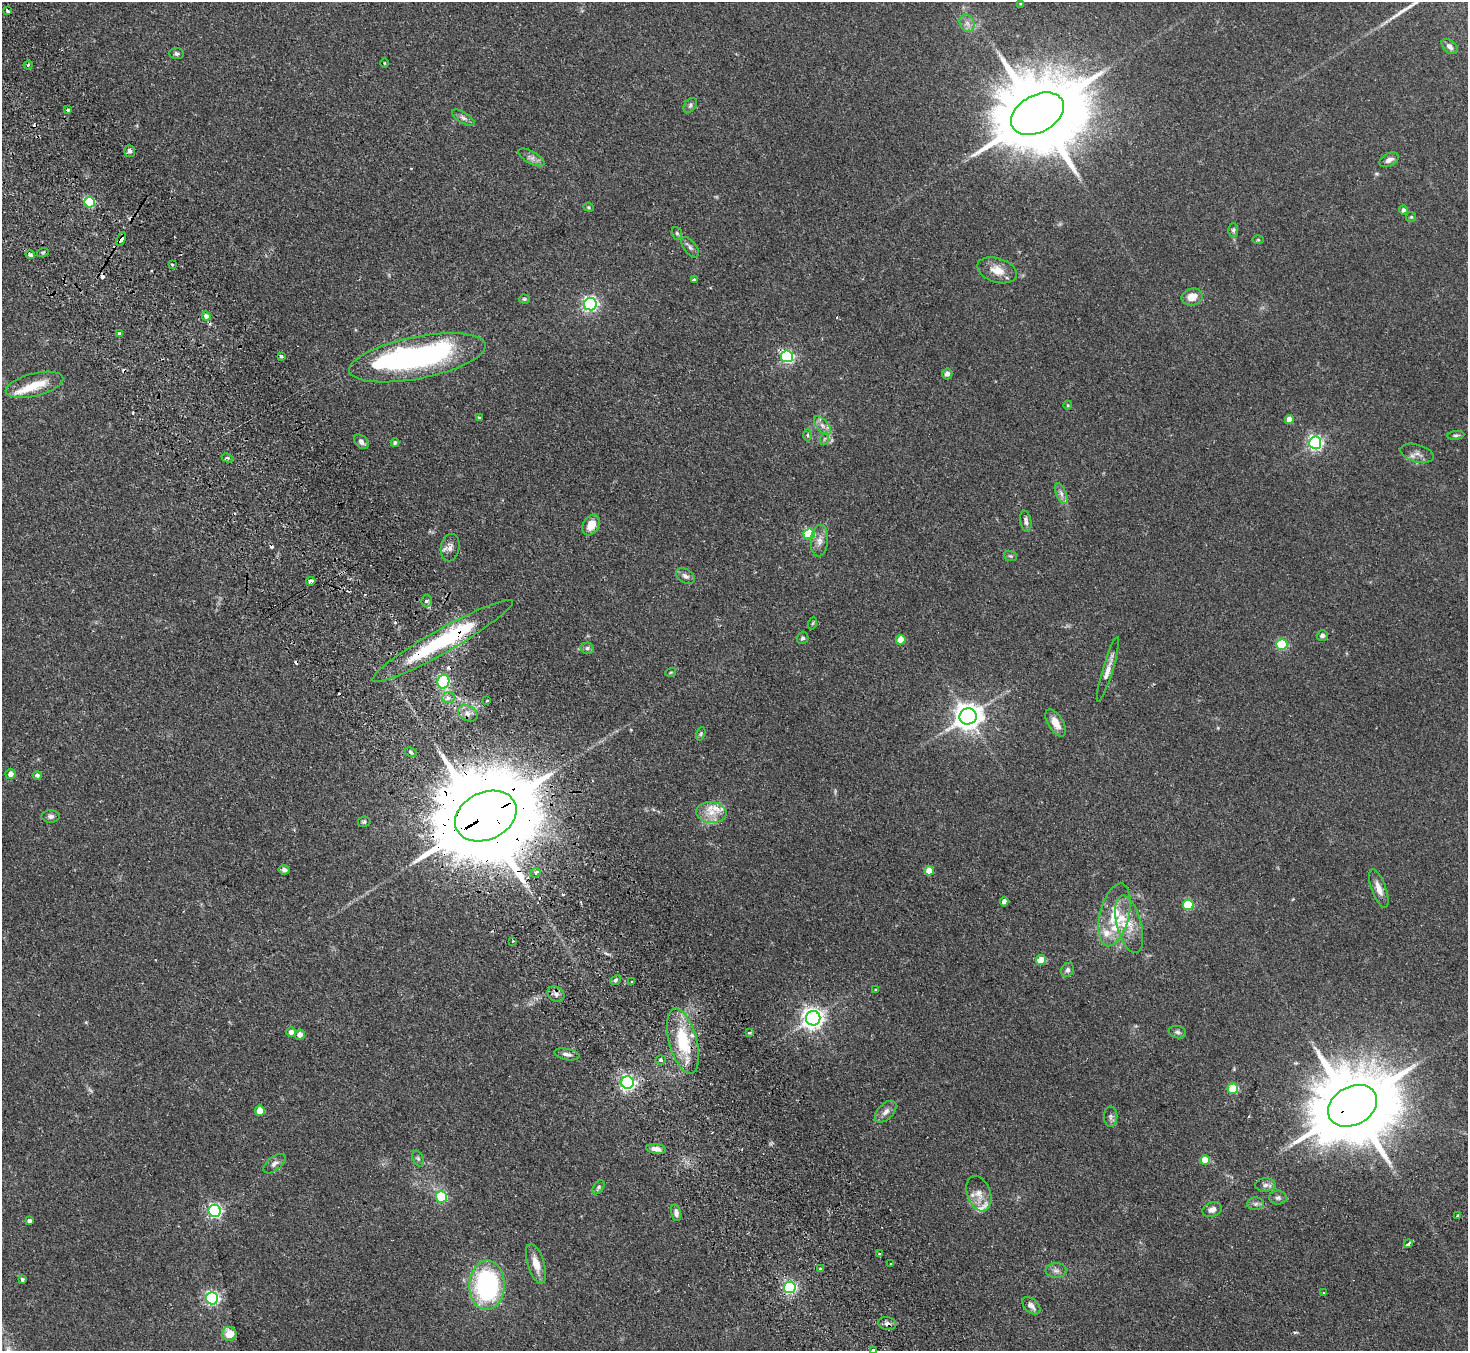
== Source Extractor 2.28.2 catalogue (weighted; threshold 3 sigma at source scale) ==
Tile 11 of 4 x 4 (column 3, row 3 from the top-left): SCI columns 2980-4445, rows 1681-3029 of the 5961 x 5922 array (HDU 1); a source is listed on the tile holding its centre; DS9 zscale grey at full resolution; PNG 1470 x 1353 px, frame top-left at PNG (2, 2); each listed source drawn as its Kron ellipse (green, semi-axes under 4 px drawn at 4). Shown black and unused: <1% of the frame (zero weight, under 2 of 3 exposures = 3% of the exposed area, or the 3 px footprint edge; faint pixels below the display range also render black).
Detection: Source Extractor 2.28.2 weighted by HDU 2 'WHT'; one run over the whole footprint, this tile lists its part. Background 0.0752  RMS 0.0056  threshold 0.0251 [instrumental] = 3 sigma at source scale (4.5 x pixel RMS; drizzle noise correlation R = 1.50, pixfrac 1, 0.05/0.05 arcsec/px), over >= 5 px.
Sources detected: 166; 2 too faint to see at this stretch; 2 inside a brighter object's white glare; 12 cosmic-ray / hot-pixel residue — neither listed nor drawn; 8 inside a brighter listed object's ellipse — not listed separately; the other 142 listed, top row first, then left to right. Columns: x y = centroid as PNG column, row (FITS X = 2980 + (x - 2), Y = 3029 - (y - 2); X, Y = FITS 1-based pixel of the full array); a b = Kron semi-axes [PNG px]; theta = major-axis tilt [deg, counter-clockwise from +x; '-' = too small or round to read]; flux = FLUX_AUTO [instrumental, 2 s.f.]
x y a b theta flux
1021 4 4 3 - 0.46
7 10 4 3 - 1.9
967 23 9 7 -63 2.6
1450 46 9 6 -43 2.3
177 54 7 5 -4 1.3
384 63 5 3 - 0.43
28 65 4 4 - 0.99
690 105 8 5 51 1.3
68 110 3 3 - 1.5
1038 114 28 18 28 9200
463 118 13 5 -31 1.9
130 151 6 5 - 1.4
531 157 14 6 -29 2.7
1389 160 10 6 28 2.7
90 202 5 5 - 35
589 207 5 4 - 0.71
1403 210 4 4 - 1.8
1411 217 5 5 - 0.75
1233 230 6 5 - 1.1
677 233 6 5 - 0.98
121 239 7 4 67 2.8
1258 240 5 3 - 0.56
690 247 12 6 -52 1.9
43 252 6 4 19 0.69
30 255 5 4 - 2.7
172 264 3 3 - 1.2
997 270 20 12 -18 8
694 280 4 3 - 2.5
1192 297 11 8 14 6.6
524 299 5 4 - 0.72
590 304 6 6 - 140
206 316 5 4 - 6.6
119 334 4 3 - 1.1
281 356 3 3 - 2.2
787 356 6 6 - 93
417 358 69 21 11 140
947 374 5 5 - 1.7
35 385 29 11 14 12
1068 405 4 3 - 0.49
480 417 3 3 - 1.6
1289 419 4 4 - 6.7
822 426 11 6 -49 2.8
808 435 6 4 -89 0.88
1456 435 8 4 7 1
824 439 6 4 70 0.84
361 442 8 6 -44 2.1
395 443 4 4 - 1.1
1315 443 6 6 - 140
1417 453 17 8 -16 3.2
227 458 6 4 -27 0.85
1061 494 11 5 -67 2.2
1026 521 10 5 -80 2
591 525 11 7 59 7.5
809 534 5 5 - 41
819 541 16 8 86 3.9
450 548 14 9 79 3.4
1010 556 7 5 -20 0.92
685 576 10 6 -32 2.3
311 581 4 4 - 10
426 601 6 5 - 2.2
813 623 6 4 70 0.63
1322 635 5 5 - 1.5
803 638 6 6 - 1.1
901 640 5 5 - 10
442 641 80 11 29 64
1282 644 5 5 - 42
587 648 6 6 - 1.3
1108 669 34 5 73 4.3
671 672 5 3 - 0.53
443 682 7 5 70 79
448 697 6 5 - 2.8
487 701 3 3 - 0.81
468 713 10 7 -27 2.9
968 716 8 8 - 650
1056 723 15 7 -59 5.1
701 734 7 4 71 0.78
410 752 6 4 -28 0.88
10 774 5 5 - 2.9
37 775 4 4 - 1.3
711 812 15 10 -5 7.5
51 816 9 6 0 1.8
486 816 32 23 25 12000
364 822 6 5 - 0.97
284 870 5 4 - 1.5
929 871 5 4 - 8.4
535 873 5 4 - 1.1
1379 888 20 7 -70 4.9
1004 902 5 4 - 2.1
1188 905 5 5 - 36
1114 915 32 14 76 17
1129 924 29 12 -75 12
513 941 3 2 - 0.44
1041 960 5 5 - 14
1067 970 7 6 - 1.9
615 980 6 4 41 0.95
632 982 3 2 - 0.72
876 990 3 3 - 0.62
556 994 9 7 -32 2.5
813 1018 7 7 - 370
291 1032 5 4 - 2.3
1177 1032 9 6 -13 1.5
749 1033 3 3 - 1.2
300 1035 5 5 - 3.7
683 1041 33 14 -75 29
567 1054 13 5 -11 2.2
661 1060 5 4 - 0.89
627 1082 6 6 - 160
1233 1089 5 5 - 27
1352 1106 26 19 29 7600
260 1111 5 5 - 9.4
886 1112 13 7 45 3
1111 1117 10 6 -89 1.9
656 1149 10 5 -8 3.5
418 1158 8 5 -63 1.2
1205 1160 4 4 - 13
274 1164 13 7 39 2.5
1265 1185 10 6 2 2.1
598 1187 8 5 55 1.1
979 1194 18 11 -71 5.5
441 1197 5 5 - 32
1278 1198 9 7 1 1.6
1256 1204 8 6 3 1.6
1212 1210 10 7 22 3.3
215 1211 6 6 - 120
676 1213 8 5 -77 1.9
1457 1215 3 3 - 1.2
29 1221 4 4 - 1.5
1408 1244 4 3 - 9.6
880 1254 3 3 - 1.2
536 1264 20 8 -73 7
891 1264 3 2 - 0.41
820 1268 4 3 - 0.81
1056 1270 10 7 -1 2.3
22 1279 4 3 - 1.2
487 1285 24 17 88 94
790 1287 6 5 - 93
1324 1293 3 3 - 0.89
212 1298 6 6 - 110
1031 1306 11 6 -42 3
887 1324 9 6 -11 1.8
229 1334 7 7 - 8.8
873 1350 3 3 - 7
Overlapping masked pixels (flux is a lower limit): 7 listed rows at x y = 121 239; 206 316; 442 641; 486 816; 683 1041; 1352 1106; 887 1324
Isophote crosses this tile's border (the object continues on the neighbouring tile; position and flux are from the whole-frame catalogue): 1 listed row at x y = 873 1350